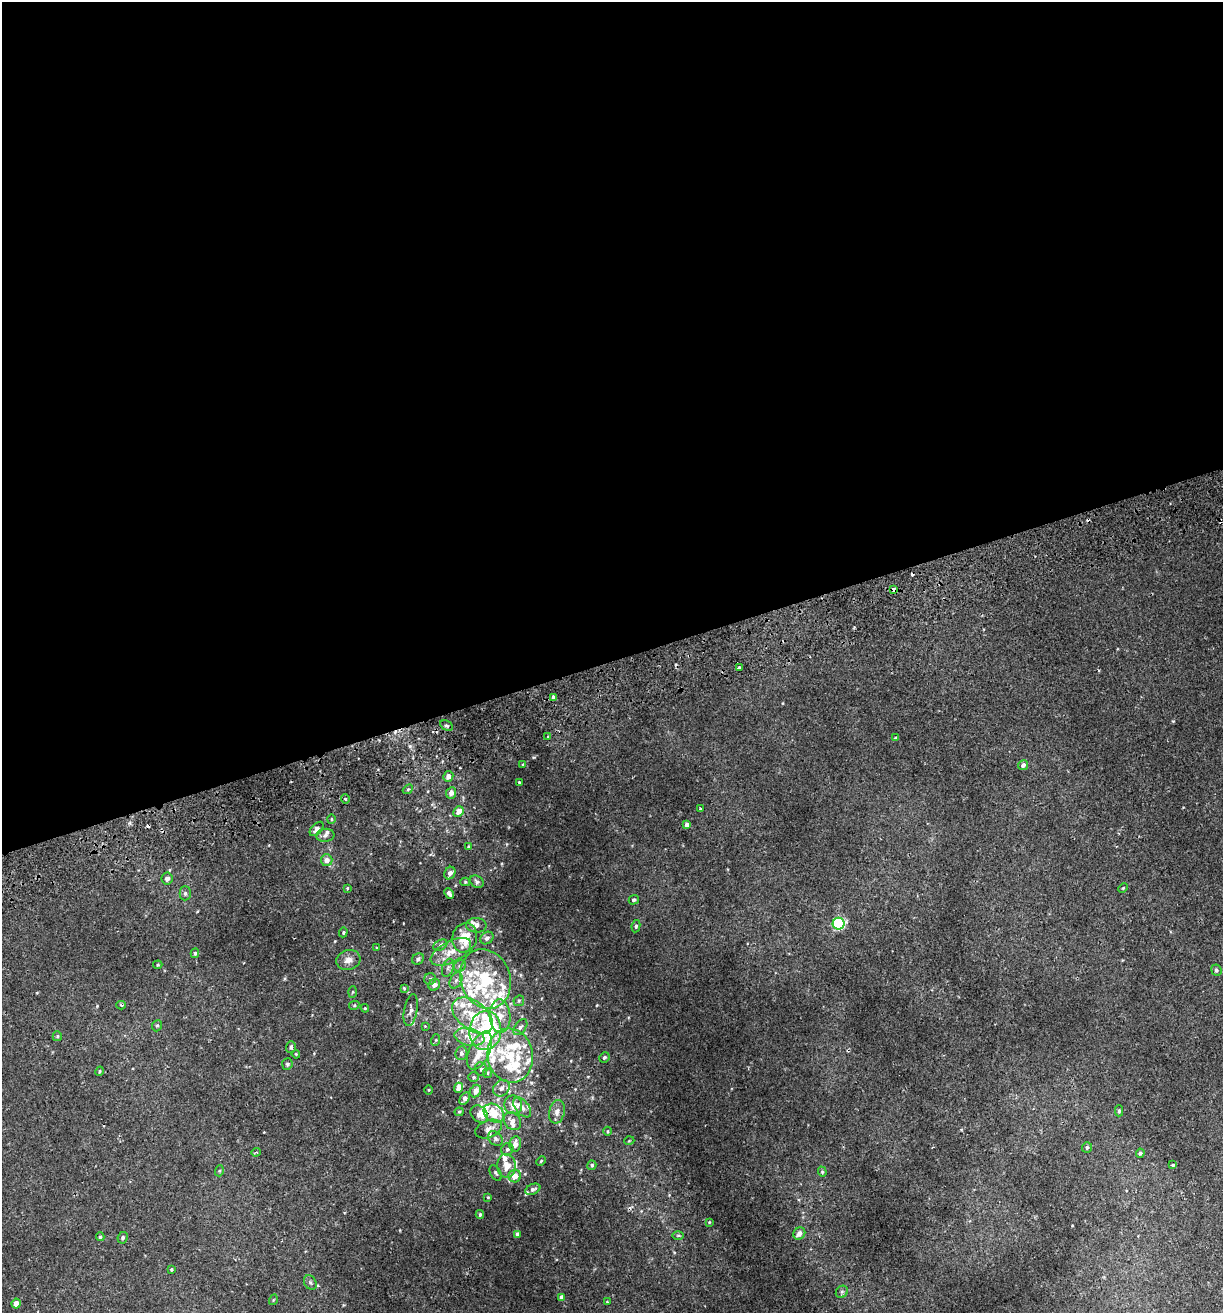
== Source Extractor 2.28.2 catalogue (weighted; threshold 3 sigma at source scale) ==
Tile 2 of 4 x 4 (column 2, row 1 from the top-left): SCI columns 1346-2566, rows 3988-5298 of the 5082 x 5355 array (HDU 1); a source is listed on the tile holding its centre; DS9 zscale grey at full resolution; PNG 1225 x 1315 px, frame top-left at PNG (2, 2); each listed source drawn as its Kron ellipse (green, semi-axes under 4 px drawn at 4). Shown black and unused: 50% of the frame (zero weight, under 2 of 3 exposures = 3% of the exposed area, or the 3 px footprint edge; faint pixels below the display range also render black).
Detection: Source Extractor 2.28.2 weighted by HDU 2 'WHT'; one run over the whole footprint, this tile lists its part. Background 0.00256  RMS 0.0025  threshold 0.0111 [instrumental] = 3 sigma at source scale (4.5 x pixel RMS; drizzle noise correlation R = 1.50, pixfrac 1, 0.0396/0.0396 arcsec/px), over >= 5 px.
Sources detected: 175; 1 inside a brighter object's white glare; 5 cosmic-ray / hot-pixel residue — neither listed nor drawn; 46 inside a brighter listed object's ellipse — not listed separately; the other 123 listed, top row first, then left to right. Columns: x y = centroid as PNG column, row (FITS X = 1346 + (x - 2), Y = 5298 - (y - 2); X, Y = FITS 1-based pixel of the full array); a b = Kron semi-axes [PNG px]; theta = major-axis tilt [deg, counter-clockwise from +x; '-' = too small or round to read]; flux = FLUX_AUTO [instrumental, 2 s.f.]
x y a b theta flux
893 589 4 3 - 1.4
740 667 3 3 - 1.5
553 697 3 3 - 2.8
447 726 7 4 -27 0.44
548 736 4 2 - 0.23
896 738 4 3 - 0.4
523 765 4 3 - 0.32
1023 765 5 5 - 0.8
448 776 5 5 - 1.5
519 782 3 2 - 0.25
408 789 5 4 - 0.32
451 793 6 5 - 1.2
345 799 4 4 - 0.33
700 809 3 2 - 0.47
458 811 5 5 - 2
332 819 5 3 - 0.27
687 825 4 4 - 1.1
317 829 8 5 47 1.1
325 835 9 6 6 0.8
468 846 4 4 - 0.22
327 860 6 6 - 1.6
450 873 6 5 - 1.1
167 878 6 5 - 1
465 882 5 4 - 0.34
477 882 7 5 -33 0.63
347 888 4 4 - 0.23
1123 888 5 3 - 0.23
185 893 7 5 90 0.62
449 894 6 4 -51 0.76
634 900 5 4 - 0.52
839 924 6 6 - 31
476 925 10 7 -1 1.4
636 926 6 4 80 0.42
343 932 5 4 - 0.27
465 938 15 12 72 5.4
487 938 7 5 41 0.79
440 945 7 5 28 0.54
377 948 3 3 - 0.19
451 952 22 10 28 4.1
195 953 5 4 - 0.42
418 959 6 5 - 0.64
348 960 12 10 15 1.7
158 965 5 4 - 0.3
460 966 6 5 - 0.53
448 968 9 5 70 0.73
1216 970 6 5 - 0.5
430 979 6 6 - 0.56
485 979 30 25 -71 15
456 980 8 5 63 0.93
434 985 6 5 - 1.2
404 988 4 4 - 0.26
353 992 6 4 87 0.28
519 1001 5 5 - 0.36
121 1005 4 3 - 0.31
354 1005 5 4 - 0.28
365 1008 4 4 - 0.27
411 1010 16 6 80 1.1
473 1016 23 14 -38 7.7
500 1016 17 10 -88 3.4
157 1026 6 5 - 0.41
425 1026 4 4 - 0.18
520 1027 9 5 53 0.65
485 1031 19 16 83 8.6
57 1036 5 4 - 0.3
469 1037 15 8 -13 2.8
436 1040 6 3 71 0.28
291 1047 6 5 - 0.69
480 1050 20 10 66 3.8
461 1053 7 6 - 0.75
296 1054 4 3 - 0.23
510 1056 27 22 -80 9.7
604 1057 5 5 - 0.48
287 1064 6 5 - 0.47
481 1069 7 6 - 0.63
100 1071 5 4 - 0.36
487 1073 5 4 - 0.29
473 1077 5 5 - 0.41
459 1088 5 4 - 2.7
501 1088 9 7 47 1.1
429 1090 4 3 - 0.19
476 1091 6 5 - 1.8
465 1099 7 4 58 1.2
513 1105 9 9 - 2
522 1107 11 6 -50 1.2
1119 1111 5 4 - 0.45
459 1112 4 4 - 0.27
557 1112 12 7 77 1.3
494 1113 11 8 -36 4.7
479 1114 10 7 -44 2.4
512 1121 10 7 -50 1.9
489 1129 14 8 21 1.6
607 1131 4 3 - 0.22
495 1138 8 6 -47 0.72
629 1141 5 3 - 0.19
515 1144 8 5 80 1.7
1087 1147 5 5 - 0.53
507 1149 6 6 - 0.53
256 1152 4 4 - 0.32
1140 1153 4 4 - 0.43
541 1161 5 3 - 0.22
592 1165 5 4 - 0.39
1172 1165 4 3 - 0.29
507 1166 12 9 -86 2.7
219 1171 5 3 - 0.26
822 1172 5 4 - 0.33
496 1173 8 5 -60 0.51
515 1176 6 6 - 2.6
533 1189 8 5 24 0.64
488 1197 4 3 - 0.2
480 1215 4 3 - 0.4
709 1222 4 3 - 0.23
799 1233 6 5 - 1.5
517 1234 4 3 - 0.72
678 1235 6 4 0 0.32
100 1237 4 3 - 0.3
123 1238 6 5 - 0.57
171 1269 3 3 - 0.28
310 1282 7 6 - 0.56
842 1292 6 5 - 0.52
561 1297 4 4 - 0.99
273 1300 5 3 - 0.21
607 1302 3 3 - 0.17
16 1303 5 4 - 2.1
Overlapping masked pixels (flux is a lower limit): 3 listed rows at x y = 893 589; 553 697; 494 1113